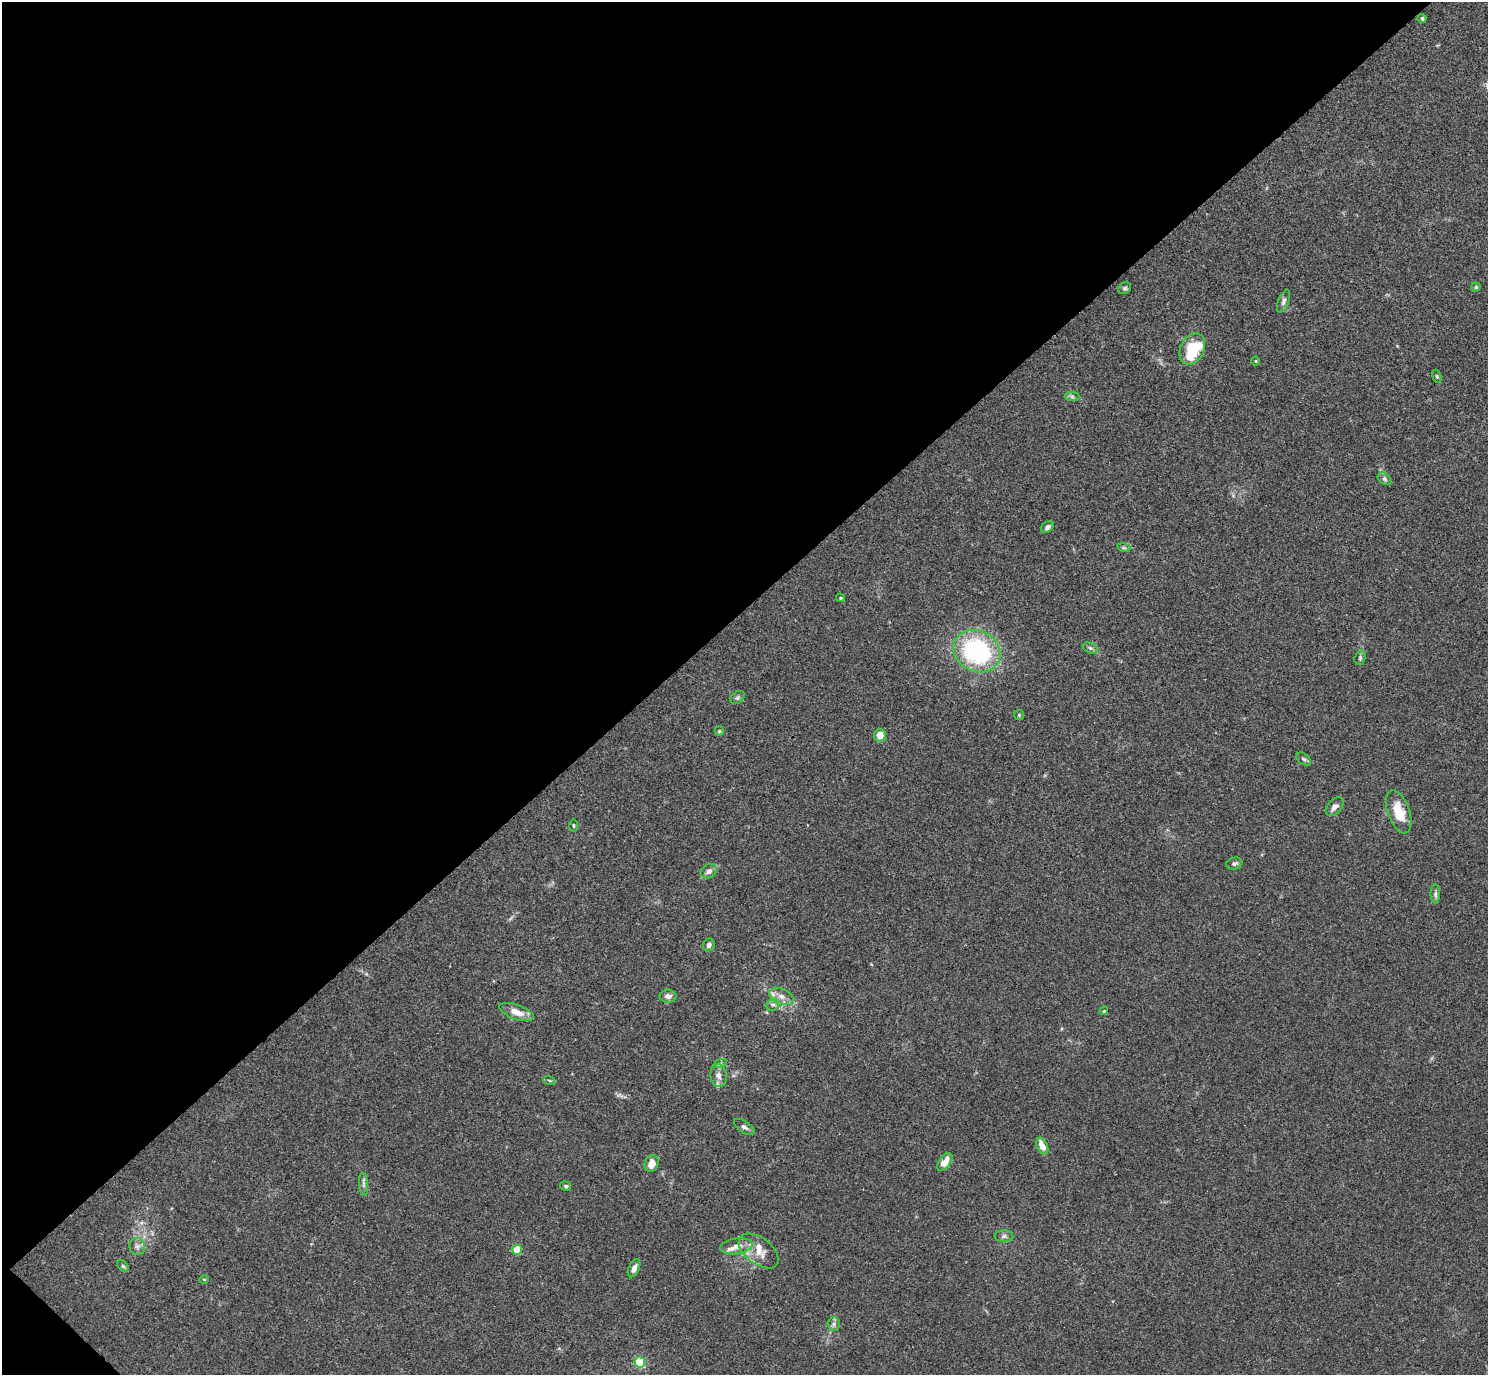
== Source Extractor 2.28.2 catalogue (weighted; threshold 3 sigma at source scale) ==
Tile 5 of 4 x 4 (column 1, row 2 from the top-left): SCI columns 44-1529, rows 2944-4316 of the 6029 x 6028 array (HDU 1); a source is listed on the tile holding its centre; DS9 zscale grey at full resolution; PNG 1490 x 1377 px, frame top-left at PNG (2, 2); each listed source drawn as its Kron ellipse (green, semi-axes under 4 px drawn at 4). Shown black and unused: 45% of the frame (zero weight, under 3 of 4 exposures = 5% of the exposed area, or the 3 px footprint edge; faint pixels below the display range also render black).
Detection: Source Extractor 2.28.2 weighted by HDU 2 'WHT'; one run over the whole footprint, this tile lists its part. Background 0.0522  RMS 0.0045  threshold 0.0202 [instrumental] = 3 sigma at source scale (4.5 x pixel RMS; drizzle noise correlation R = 1.50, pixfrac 1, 0.05/0.05 arcsec/px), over >= 5 px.
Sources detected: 54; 3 inside a brighter listed object's ellipse — not listed separately; the other 51 listed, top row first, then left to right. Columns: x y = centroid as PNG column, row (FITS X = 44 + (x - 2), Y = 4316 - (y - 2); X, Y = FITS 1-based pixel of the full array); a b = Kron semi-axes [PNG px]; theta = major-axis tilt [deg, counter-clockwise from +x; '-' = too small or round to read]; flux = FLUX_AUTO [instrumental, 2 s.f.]
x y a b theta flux
1422 18 4 4 - 0.88
1476 287 4 4 - 0.55
1125 288 7 5 32 0.78
1284 301 12 5 68 1.4
1192 349 16 11 63 23
1256 361 4 3 - 0.39
1437 376 7 4 -69 0.59
1072 397 7 4 -1 0.87
1384 479 7 5 -40 0.93
1047 527 7 5 36 1.4
1124 548 7 4 -18 0.69
841 598 4 4 - 0.45
1090 648 8 5 -25 0.97
977 651 24 20 -28 62
1360 658 7 5 71 0.82
737 697 8 5 35 0.9
1019 715 5 5 - 0.61
719 731 5 4 - 0.52
880 735 6 6 - 4.5
1304 759 8 5 -36 0.96
1335 807 11 7 48 2.2
1399 812 22 11 -70 11
573 825 7 3 -89 0.55
1234 864 8 6 15 1.1
709 871 8 7 - 2.1
1435 894 9 5 90 1.1
709 945 6 5 - 1.5
668 996 8 6 1 2.3
781 996 12 8 -21 3.3
773 1005 7 5 38 1.1
1104 1011 4 3 - 0.45
516 1012 18 7 -20 5.2
720 1064 6 4 19 0.75
719 1075 12 8 -81 2.6
549 1080 6 4 -19 0.57
744 1127 12 5 -33 1.4
1042 1146 9 5 -63 5
945 1162 10 5 54 5
652 1164 8 7 - 4.8
363 1184 11 4 -85 1.3
566 1186 6 5 - 0.71
1004 1236 9 6 1 1.2
137 1246 8 7 - 1.8
736 1246 16 8 9 3.5
517 1250 5 5 - 18
759 1251 23 13 -37 7.1
123 1266 7 4 -45 0.69
634 1268 10 5 66 2.2
204 1279 4 3 - 0.38
834 1324 6 6 - 1.3
640 1362 5 5 - 40